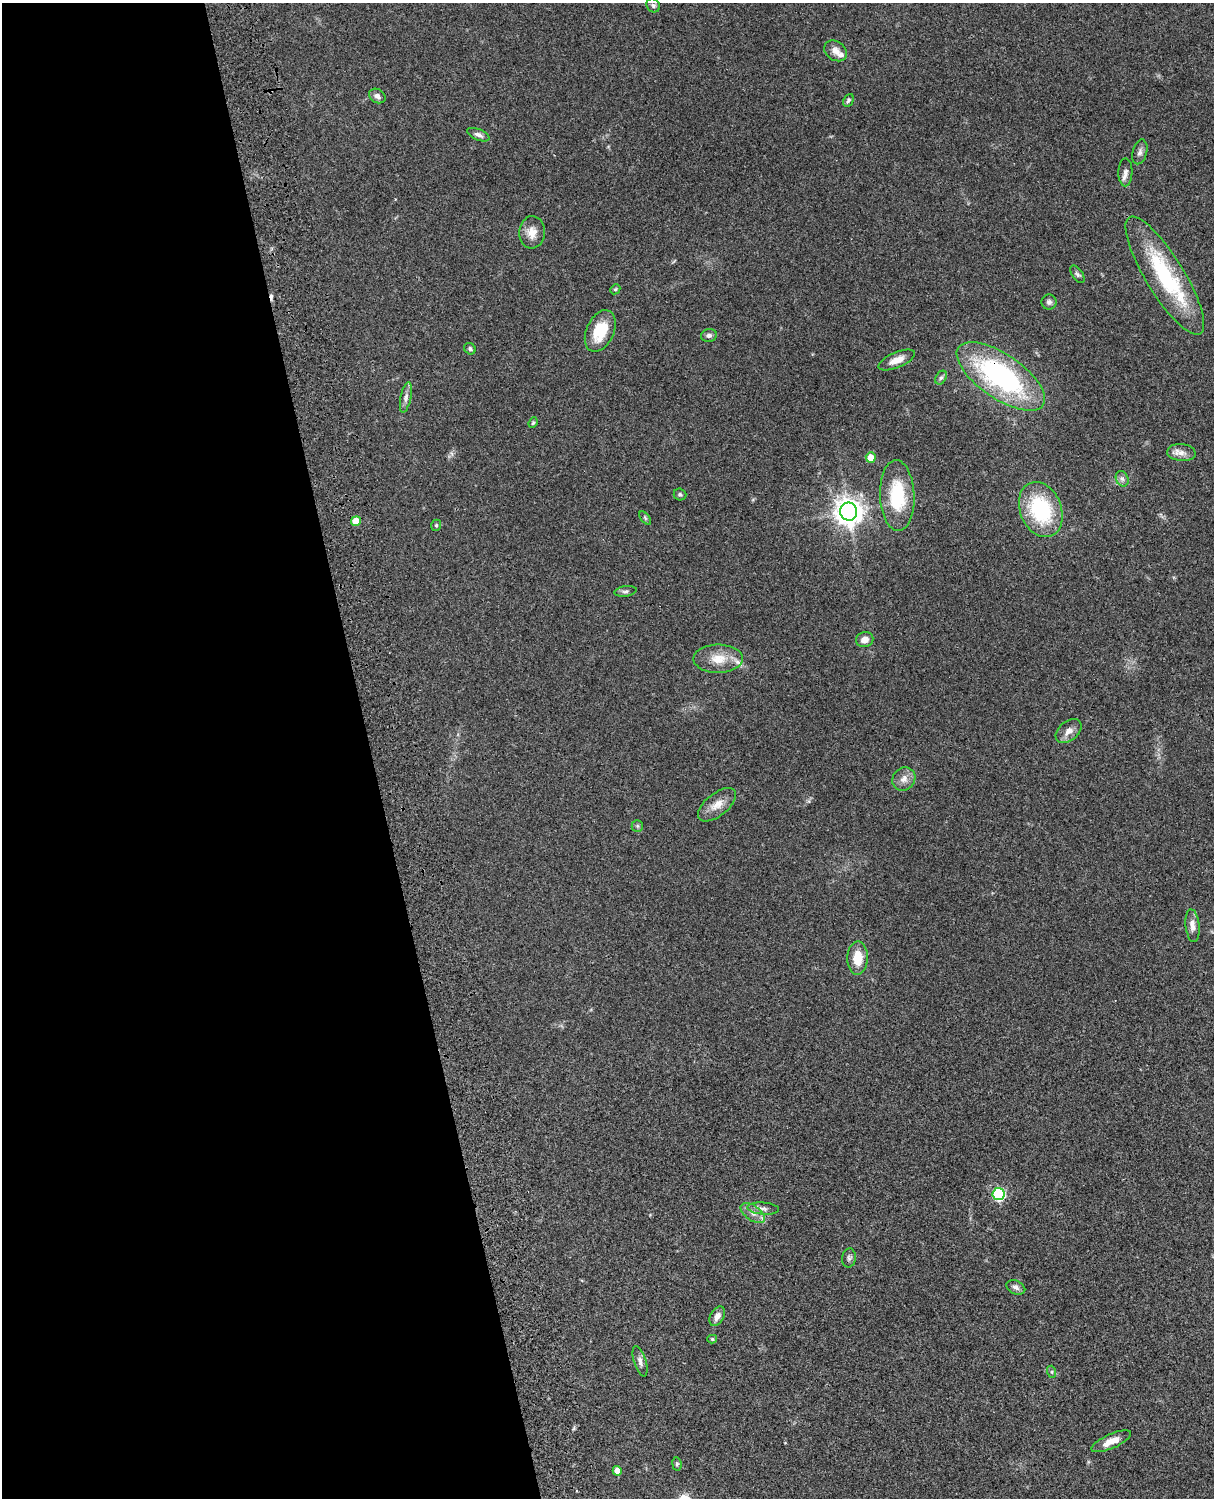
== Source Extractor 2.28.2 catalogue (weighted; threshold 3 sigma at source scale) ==
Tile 5 of 4 x 3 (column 1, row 2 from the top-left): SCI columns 121-1332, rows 1774-3269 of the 5087 x 4929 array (HDU 1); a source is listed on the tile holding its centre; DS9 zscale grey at full resolution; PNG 1216 x 1500 px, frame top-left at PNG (2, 3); each listed source drawn as its Kron ellipse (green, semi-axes under 4 px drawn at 4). Shown black and unused: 31% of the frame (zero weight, under 3 of 4 exposures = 6% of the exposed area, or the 3 px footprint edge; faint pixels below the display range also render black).
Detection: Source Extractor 2.28.2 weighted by HDU 2 'WHT'; one run over the whole footprint, this tile lists its part. Background 0.077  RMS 0.0059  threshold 0.0267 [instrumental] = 3 sigma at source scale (4.5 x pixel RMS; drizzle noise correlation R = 1.50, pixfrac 1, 0.05/0.05 arcsec/px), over >= 5 px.
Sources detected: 54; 1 cosmic-ray / hot-pixel residue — neither listed nor drawn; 2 inside a brighter listed object's ellipse — not listed separately; the other 51 listed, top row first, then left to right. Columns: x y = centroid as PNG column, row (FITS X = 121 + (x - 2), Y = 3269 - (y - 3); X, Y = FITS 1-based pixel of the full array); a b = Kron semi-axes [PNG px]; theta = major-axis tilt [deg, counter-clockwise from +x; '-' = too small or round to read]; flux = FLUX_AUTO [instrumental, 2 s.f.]
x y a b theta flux
653 5 7 6 - 1.3
836 51 12 9 -36 4
377 96 9 6 -30 2.5
848 100 7 5 62 1.1
478 135 12 5 -23 2.2
1140 152 12 7 75 2.3
1125 172 14 7 88 2.8
532 232 16 12 87 6.1
1077 274 10 5 -55 1.4
1165 276 68 19 -59 56
615 289 5 4 - 0.79
1049 302 7 7 - 1.7
600 331 22 13 66 18
709 335 8 6 11 1.8
470 349 6 5 - 1.1
897 360 19 7 23 6.1
1001 376 51 22 -35 100
941 378 7 5 61 1.4
406 397 15 5 79 2.6
533 423 5 4 - 0.76
1181 453 14 8 -5 3.8
871 457 5 5 - 8.2
1122 479 8 6 -68 1.9
680 494 6 6 - 1.2
897 496 35 17 -88 30
1041 510 28 20 -68 45
849 512 9 8 - 610
645 518 8 4 -54 0.88
356 521 5 5 - 7.7
436 525 6 4 69 0.91
626 591 11 5 9 1.6
865 640 9 7 20 4.2
718 659 25 14 1 11
1069 731 15 9 40 4.3
904 779 12 11 - 4.1
717 805 23 11 39 6.8
637 826 6 5 - 0.98
1192 926 16 7 -84 4.4
858 958 16 10 88 11
999 1194 6 6 - 66
763 1208 16 6 -4 2.8
753 1213 14 7 -35 4
849 1258 9 7 82 1.7
1016 1287 10 6 -24 2.1
717 1316 11 6 60 3.6
712 1339 5 4 - 0.75
640 1361 15 6 -73 2.6
1052 1372 6 4 -72 0.82
1111 1441 21 7 24 6.4
677 1464 6 4 -82 1
617 1471 5 4 - 5.3
Overlapping masked pixels (flux is a lower limit): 1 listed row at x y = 1001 376